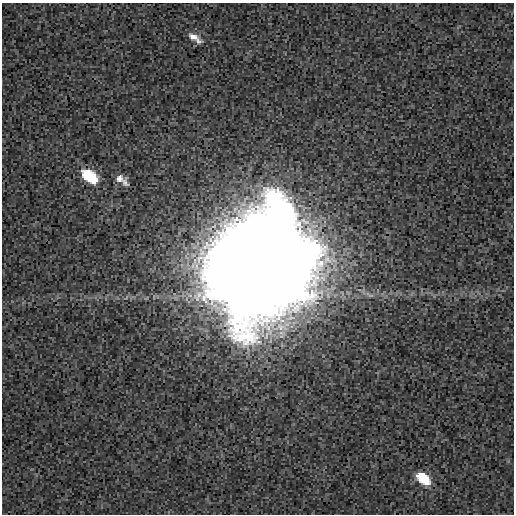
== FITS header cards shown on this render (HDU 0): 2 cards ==
NAXIS1  =                  512
NAXIS2  =                  512

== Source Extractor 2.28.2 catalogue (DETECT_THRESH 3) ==
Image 512 x 512 px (HDU 0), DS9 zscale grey, 1 PNG px = 1 image px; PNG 516 x 516 px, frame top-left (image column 1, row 512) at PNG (2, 3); no overlay
Background 4.34e-04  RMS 0.0026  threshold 0.00772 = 3 sigma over >= 5 px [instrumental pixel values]
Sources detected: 6; all 6 listed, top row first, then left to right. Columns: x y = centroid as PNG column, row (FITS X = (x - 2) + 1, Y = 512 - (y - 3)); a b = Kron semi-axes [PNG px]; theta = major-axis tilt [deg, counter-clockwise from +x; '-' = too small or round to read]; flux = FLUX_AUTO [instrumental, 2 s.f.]
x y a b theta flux
195 38 20 8 -34 1.7
90 176 17 9 -37 8.5
119 178 13 9 1 1.1
125 182 13 7 -55 0.79
261 261 47 42 13 7900
423 478 14 8 -39 6.2